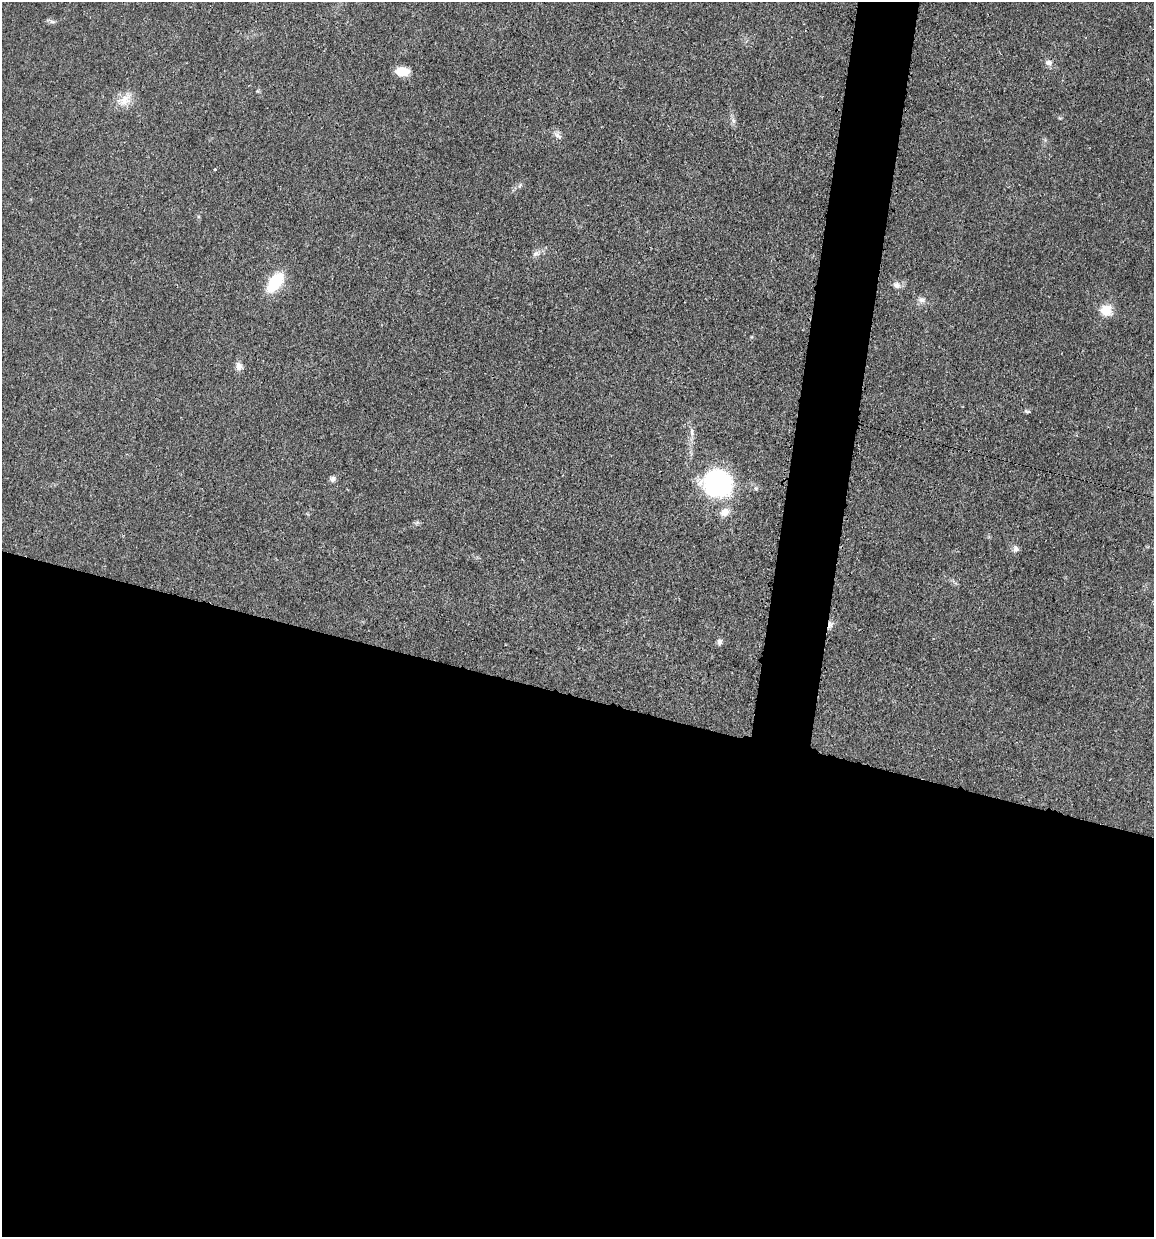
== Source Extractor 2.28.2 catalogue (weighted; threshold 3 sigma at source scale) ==
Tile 14 of 4 x 4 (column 2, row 4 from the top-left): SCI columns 1399-2550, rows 7-1241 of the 4983 x 4952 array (HDU 1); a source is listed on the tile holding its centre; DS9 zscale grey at full resolution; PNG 1156 x 1239 px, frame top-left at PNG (2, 2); no overlay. Shown black and unused: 47% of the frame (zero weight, under 3 of 4 exposures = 1% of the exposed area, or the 3 px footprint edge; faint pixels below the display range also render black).
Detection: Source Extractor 2.28.2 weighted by HDU 2 'WHT'; one run over the whole footprint, this tile lists its part. Background 0.0209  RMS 0.0023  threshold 0.0103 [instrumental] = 3 sigma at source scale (4.5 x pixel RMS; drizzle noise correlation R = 1.50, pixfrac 1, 0.05/0.05 arcsec/px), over >= 5 px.
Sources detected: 21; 1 inside a brighter listed object's ellipse — not listed separately; the other 20 listed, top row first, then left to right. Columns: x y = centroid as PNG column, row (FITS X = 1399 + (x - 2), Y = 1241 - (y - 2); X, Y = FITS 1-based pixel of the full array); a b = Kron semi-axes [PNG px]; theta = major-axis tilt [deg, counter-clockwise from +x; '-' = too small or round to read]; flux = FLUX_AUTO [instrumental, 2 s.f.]
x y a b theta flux
52 22 7 4 -1 0.52
1049 63 11 8 -19 1
402 71 14 9 -5 3.3
124 100 23 13 37 3.2
733 121 8 6 -70 0.73
558 135 13 5 -31 0.9
215 170 3 3 - 0.46
536 254 11 7 19 0.97
275 282 16 9 53 14
897 285 10 8 -19 1.1
921 300 12 7 -8 1
1106 310 11 10 - 4.5
239 366 10 8 -63 1.3
1027 411 9 4 -17 0.41
692 432 12 4 -90 0.9
333 479 8 7 - 0.71
717 483 35 30 -15 26
1016 549 9 8 - 0.84
830 625 9 6 -89 0.85
719 642 8 5 83 0.83
Overlapping masked pixels (flux is a lower limit): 1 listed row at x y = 830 625